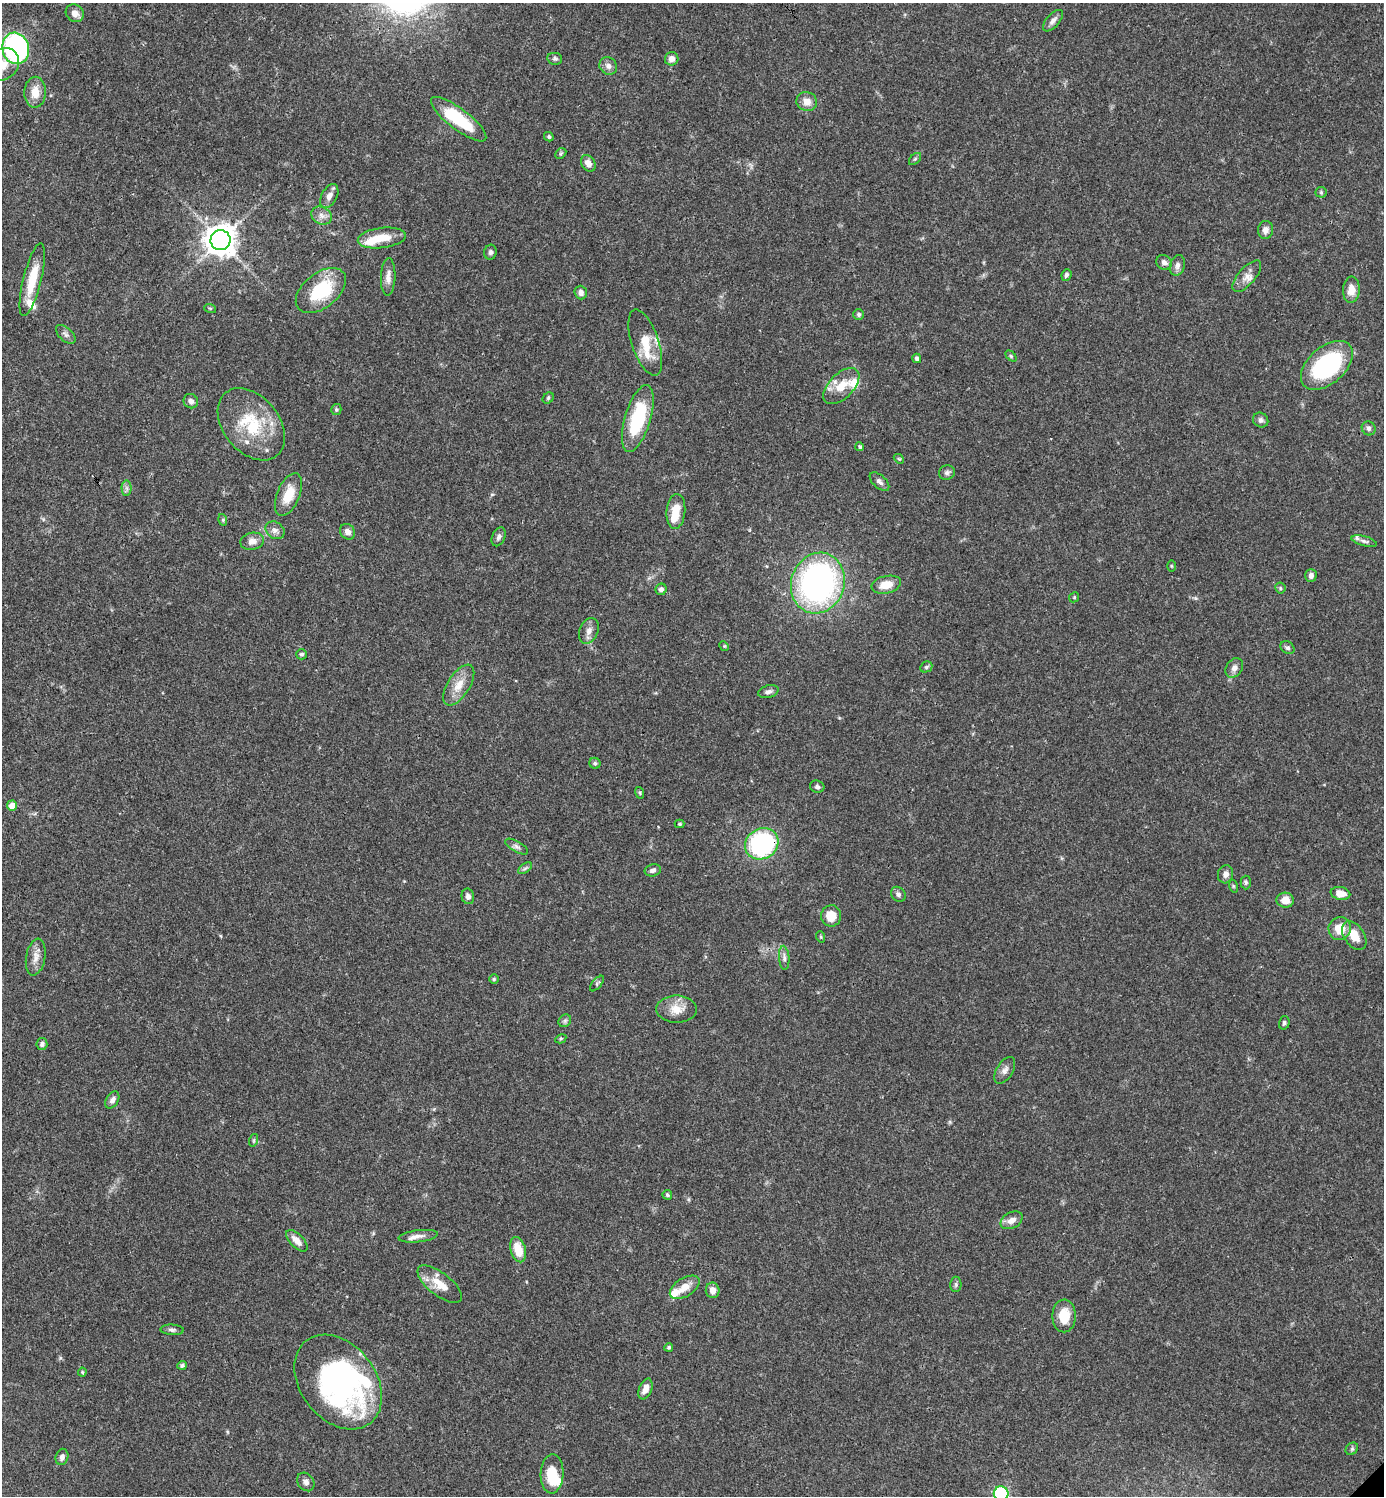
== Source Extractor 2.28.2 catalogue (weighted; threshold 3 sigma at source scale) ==
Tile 11 of 4 x 4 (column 3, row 3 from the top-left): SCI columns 3061-4442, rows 1495-2988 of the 5981 x 5982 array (HDU 1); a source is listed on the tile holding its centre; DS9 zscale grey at full resolution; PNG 1386 x 1498 px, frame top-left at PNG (2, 3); each listed source drawn as its Kron ellipse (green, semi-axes under 4 px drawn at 4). Shown black and unused: <1% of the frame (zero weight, under 3 of 4 exposures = <1% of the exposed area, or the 3 px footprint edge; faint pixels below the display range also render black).
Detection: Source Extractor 2.28.2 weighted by HDU 2 'WHT'; one run over the whole footprint, this tile lists its part. Background 0.0392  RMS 0.0027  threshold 0.012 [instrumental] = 3 sigma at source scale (4.5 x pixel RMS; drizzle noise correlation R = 1.50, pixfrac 1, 0.05/0.05 arcsec/px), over >= 5 px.
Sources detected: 140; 4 inside a brighter object's white glare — neither listed nor drawn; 10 inside a brighter listed object's ellipse — not listed separately; the other 126 listed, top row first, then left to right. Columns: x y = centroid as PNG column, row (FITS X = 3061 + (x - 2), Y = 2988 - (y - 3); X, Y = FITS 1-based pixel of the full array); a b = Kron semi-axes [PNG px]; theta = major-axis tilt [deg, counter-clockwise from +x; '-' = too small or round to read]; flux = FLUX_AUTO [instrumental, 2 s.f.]
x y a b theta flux
75 13 9 8 - 1.9
1053 21 13 6 49 1.3
16 48 16 13 -75 60
555 59 7 6 - 0.59
672 59 7 6 - 1.7
3 64 17 15 46 4.2
608 66 9 8 - 1.2
35 92 15 10 88 3.8
807 102 10 9 - 2.3
459 119 34 10 -37 14
549 137 5 4 - 0.42
561 153 6 4 45 0.41
915 159 7 4 45 0.43
588 163 9 6 -58 1.9
1321 192 5 5 - 0.4
329 196 13 7 61 1.8
322 216 10 8 -28 1.6
1266 230 9 7 77 1.4
382 238 24 10 7 5.5
221 240 10 10 - 370
490 252 7 6 - 0.72
1164 263 8 7 - 1.3
1177 265 10 7 75 1.3
1066 275 6 5 - 0.75
1247 276 19 8 49 2.2
388 277 18 7 87 1.9
32 280 37 9 76 7.6
321 290 29 17 39 15
1351 290 13 8 86 3
581 293 7 6 - 1.2
210 308 6 3 -19 0.31
859 314 5 5 - 0.61
66 334 12 6 -42 1
645 342 34 13 -72 6.4
1011 356 6 4 -45 0.33
917 358 5 4 - 0.88
1327 365 30 18 41 30
841 386 22 12 45 5.3
548 398 6 5 - 0.39
191 401 7 6 - 1.2
336 409 5 5 - 0.43
638 418 35 12 73 17
1261 420 8 7 - 0.84
251 424 41 28 -51 16
1369 428 7 6 - 0.8
860 447 4 4 - 0.46
899 459 5 4 - 0.35
947 473 8 7 - 0.83
879 482 12 6 -42 1
127 488 7 5 -89 0.73
288 494 22 11 67 6
676 511 17 9 85 4.9
223 520 6 3 -73 0.34
275 530 10 8 -36 1.3
347 532 8 7 - 1.3
499 537 10 6 65 0.92
252 541 12 8 11 1.9
1364 541 13 4 -15 0.84
1171 566 5 3 - 0.26
1311 575 6 5 - 0.91
818 583 31 26 71 79
886 585 15 8 13 4.1
1280 588 5 5 - 0.4
661 589 6 5 - 0.8
1074 597 5 4 - 0.34
589 631 13 9 67 1.8
724 646 5 4 - 0.32
1287 648 7 5 -32 0.64
301 654 5 5 - 0.53
926 667 6 5 - 0.52
1234 668 10 8 58 1.4
459 685 23 11 57 4.2
768 692 10 6 15 1
595 763 6 5 - 0.48
817 787 7 6 - 0.75
640 793 6 3 -72 0.35
12 806 5 5 - 3.3
680 824 5 4 - 0.32
762 844 17 15 30 38
517 847 13 5 -30 0.88
525 868 8 4 37 0.56
653 870 8 6 14 0.82
1226 874 9 7 75 1.5
1246 882 7 5 -88 0.53
1233 886 6 4 -72 0.31
1340 893 10 6 -11 2.7
898 894 8 6 -47 0.89
468 896 8 6 -77 1
1285 900 8 7 - 3
831 916 10 10 - 4.3
1340 928 11 11 - 4.7
1354 936 16 10 -56 4.2
821 937 6 3 -72 0.3
36 957 18 9 80 2.4
784 958 12 5 -85 1
494 979 4 4 - 0.37
597 984 9 4 49 0.46
676 1009 20 13 -1 4.1
565 1021 7 5 45 0.56
1284 1023 7 5 74 0.6
561 1039 6 4 29 0.37
42 1044 6 5 - 0.81
1005 1070 15 8 58 1.5
112 1100 9 6 59 1.1
254 1140 6 4 72 0.35
667 1195 5 4 - 0.41
1011 1220 12 8 28 1.9
418 1236 20 6 6 1.6
297 1241 14 6 -46 2.3
518 1250 13 7 -75 5
440 1284 27 11 -38 5
956 1284 8 5 90 0.57
685 1287 17 9 32 3.1
713 1290 8 7 - 1.9
1064 1316 16 11 -90 6
172 1330 12 5 -3 0.79
669 1347 4 4 - 0.44
182 1365 5 4 - 0.55
82 1372 4 4 - 0.3
338 1382 52 37 -52 67
645 1389 11 6 69 2.1
1352 1449 7 5 45 0.57
62 1457 8 6 76 1.1
552 1474 19 11 88 7.2
306 1482 10 8 -53 1.2
1001 1494 7 7 - 31
Overlapping masked pixels (flux is a lower limit): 1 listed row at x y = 762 844
Isophote crosses this tile's border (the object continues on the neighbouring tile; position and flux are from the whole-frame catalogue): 2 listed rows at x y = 3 64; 1001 1494